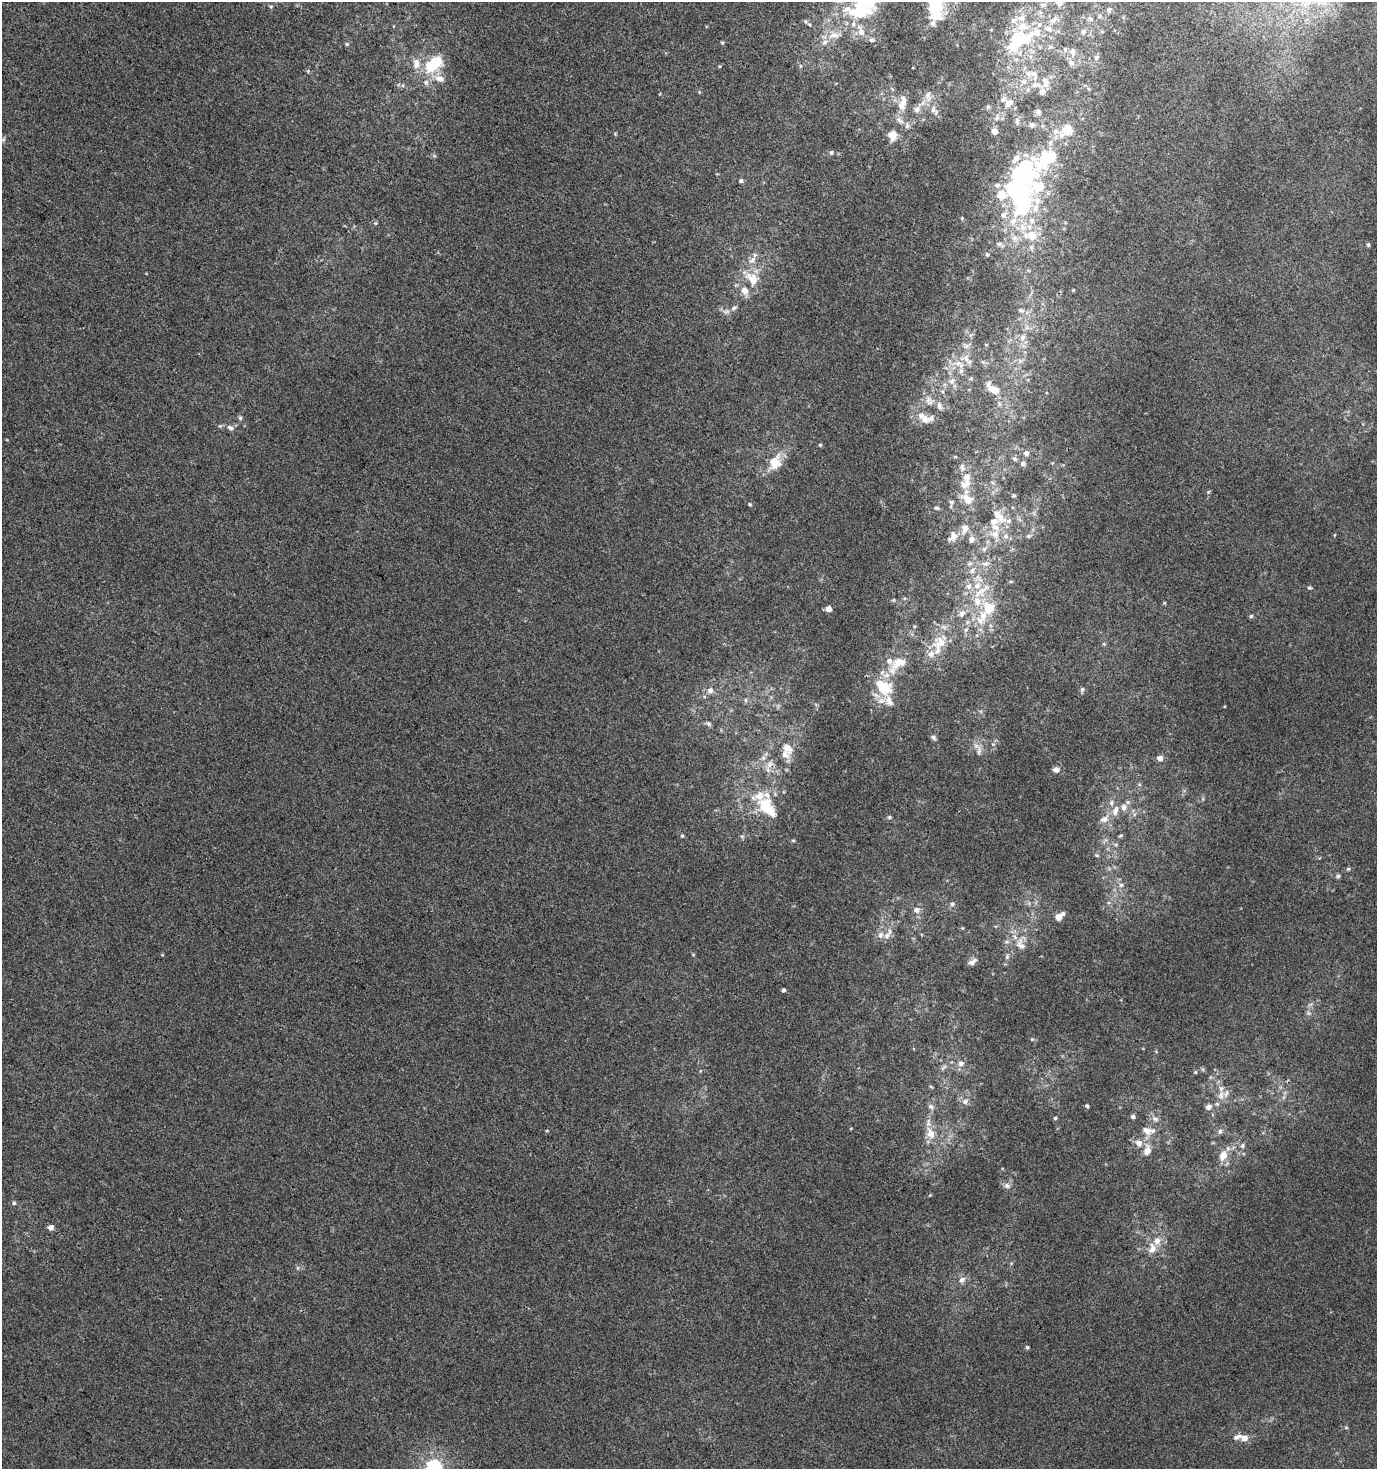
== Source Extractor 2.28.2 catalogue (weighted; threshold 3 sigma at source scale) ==
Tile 11 of 4 x 4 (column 3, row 3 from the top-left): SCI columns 3007-4381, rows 1469-2935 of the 5949 x 5877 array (HDU 1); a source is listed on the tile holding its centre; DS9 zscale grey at full resolution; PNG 1379 x 1471 px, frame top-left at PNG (2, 2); no overlay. Shown black and unused: <1% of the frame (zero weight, under 3 of 4 exposures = <1% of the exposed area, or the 3 px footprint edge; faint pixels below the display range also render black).
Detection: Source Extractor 2.28.2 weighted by HDU 2 'WHT'; one run over the whole footprint, this tile lists its part. Background 6.35e-04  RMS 0.0034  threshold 0.0155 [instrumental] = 3 sigma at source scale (4.5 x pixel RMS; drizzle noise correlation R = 1.50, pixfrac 1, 0.0396/0.0396 arcsec/px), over >= 5 px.
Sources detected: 206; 6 inside a brighter object's white glare — not listed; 49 inside a brighter listed object's ellipse — not listed separately; the other 151 listed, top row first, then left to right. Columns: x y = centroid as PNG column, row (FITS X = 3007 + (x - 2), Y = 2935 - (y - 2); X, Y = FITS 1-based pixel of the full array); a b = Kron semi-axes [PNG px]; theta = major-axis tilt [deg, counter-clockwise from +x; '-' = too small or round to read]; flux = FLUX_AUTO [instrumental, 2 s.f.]
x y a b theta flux
869 2 24 19 -45 12
1059 2 11 8 -57 2
936 5 23 20 -33 13
271 6 5 5 - 0.47
1109 10 7 5 56 0.79
852 12 29 14 -29 10
1054 19 13 6 40 1.9
809 24 6 3 -19 0.41
1023 26 17 11 1 5
861 32 10 9 - 2.5
1083 32 8 6 48 1
1037 33 16 12 7 5.5
834 35 17 8 2 2.9
1017 39 12 9 -85 13
872 40 7 6 - 0.9
722 42 5 3 - 0.37
825 42 9 6 28 1.3
347 44 5 5 - 0.42
1073 52 11 7 -83 1.8
1096 57 7 6 - 0.87
1071 62 8 8 - 1.5
416 63 15 8 -85 3.1
434 64 23 13 38 14
1034 75 20 11 -69 6
440 79 15 8 -14 2.9
1024 81 9 8 - 2
426 83 6 4 -72 0.62
928 96 16 8 86 2.3
1009 103 13 8 38 2.8
901 106 13 9 -62 2.7
917 109 10 8 45 1.6
933 110 8 6 90 1.2
1038 112 9 7 -74 1.1
997 118 9 6 42 1.2
900 120 14 7 -39 2
1017 122 9 5 90 1.1
1032 125 7 7 - 1.1
1068 130 14 13 - 6.3
995 131 5 5 - 2.4
892 136 11 9 -86 3.2
831 152 6 4 87 0.61
1024 173 54 27 61 59
741 181 5 5 - 0.65
1036 208 13 8 71 3.2
1013 221 13 8 55 3.2
1032 221 8 8 - 1.9
1032 236 14 12 -55 6.3
1014 238 8 8 - 1.6
999 244 7 5 -3 0.86
1368 245 5 4 - 0.52
987 254 5 4 - 0.43
752 260 12 6 42 1.8
752 279 19 12 -39 6.4
744 291 11 9 -72 2.9
734 308 9 5 25 0.99
1021 310 8 6 -16 0.93
1023 337 10 7 58 2
966 358 13 6 -72 2.1
1020 361 6 6 - 1
958 363 10 7 1 2.2
961 371 8 6 68 1.2
952 381 9 7 67 1.6
994 390 14 9 -22 5.1
929 401 13 9 -40 2.3
240 418 6 5 - 0.58
924 418 19 10 -43 4.2
230 428 9 7 -31 1.3
820 445 5 4 - 0.41
1026 453 8 7 - 1.5
775 462 20 15 66 6.8
1023 464 7 6 - 1
967 477 12 9 87 3.6
1014 495 6 5 - 0.58
967 499 21 11 -35 4.7
951 502 6 5 - 0.67
750 504 4 4 - 0.4
937 508 6 4 -14 0.57
999 516 25 11 -49 5.9
965 528 13 9 73 3.2
995 534 15 13 42 5.3
1334 535 4 3 - 0.25
953 536 16 11 56 2.8
1028 536 6 5 - 0.69
971 539 8 7 - 1.8
984 549 7 6 - 1
970 563 7 4 19 0.72
985 563 12 7 11 2
972 571 9 7 59 1.6
977 585 12 9 41 3.6
1309 587 5 5 - 0.49
989 608 19 19 - 9.7
828 609 6 6 - 2.1
962 613 12 8 59 2.1
1251 616 5 5 - 0.53
940 643 24 18 39 9
899 663 23 14 29 7
884 687 17 13 -38 12
1082 689 6 5 - 0.64
710 690 8 7 - 1.6
746 700 6 4 -89 0.54
708 724 7 4 -45 0.69
933 737 8 6 -45 0.75
787 748 16 11 -53 3.5
979 751 14 5 90 1.4
1160 758 6 6 - 1.8
769 764 11 7 60 2.1
1056 769 9 7 9 1.3
759 796 33 23 5 12
1115 811 15 8 75 2.8
889 817 6 5 - 0.52
1104 819 12 8 22 2.3
682 836 5 4 - 0.44
793 840 6 4 -1 0.37
1338 876 6 6 - 0.59
1121 885 6 6 - 0.82
952 904 7 6 - 0.79
916 910 9 8 - 1.6
1058 917 8 7 - 2.1
887 936 12 7 45 1.9
1021 944 19 10 -71 3.7
1007 957 7 5 71 0.73
972 962 12 6 34 1.6
783 990 4 4 - 0.65
1308 1013 6 5 - 0.63
961 1063 9 8 - 1.5
943 1067 9 3 21 0.66
1195 1072 5 3 - 0.34
1221 1095 13 7 82 2.5
965 1101 8 7 - 1.3
931 1106 9 6 -38 1
1087 1106 6 3 -45 0.44
1209 1107 10 7 40 1.4
1133 1117 6 5 - 0.86
1055 1118 4 4 - 0.43
1155 1119 10 6 -31 1.2
1147 1130 11 8 -31 2.5
547 1131 5 3 - 0.28
1220 1131 8 5 74 0.87
930 1133 17 11 -65 4.2
1139 1143 10 9 - 2.3
1242 1146 7 5 -89 0.71
1147 1151 13 9 72 2.6
1223 1155 12 9 64 3.9
1007 1186 8 7 - 1.2
14 1203 6 5 - 0.59
50 1227 6 5 - 1.9
1152 1249 15 10 71 3.2
962 1280 10 7 32 1.5
1027 1347 5 4 - 0.42
1244 1438 8 7 - 2.5
434 1467 7 7 - 73
Isophote crosses this tile's border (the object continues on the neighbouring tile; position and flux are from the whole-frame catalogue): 5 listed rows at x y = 869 2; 1059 2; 936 5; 852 12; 434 1467
Unlisted compact peaks at least as high as the median listed source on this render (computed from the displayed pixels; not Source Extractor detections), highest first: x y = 1032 1039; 894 600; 930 1195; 693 955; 988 107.